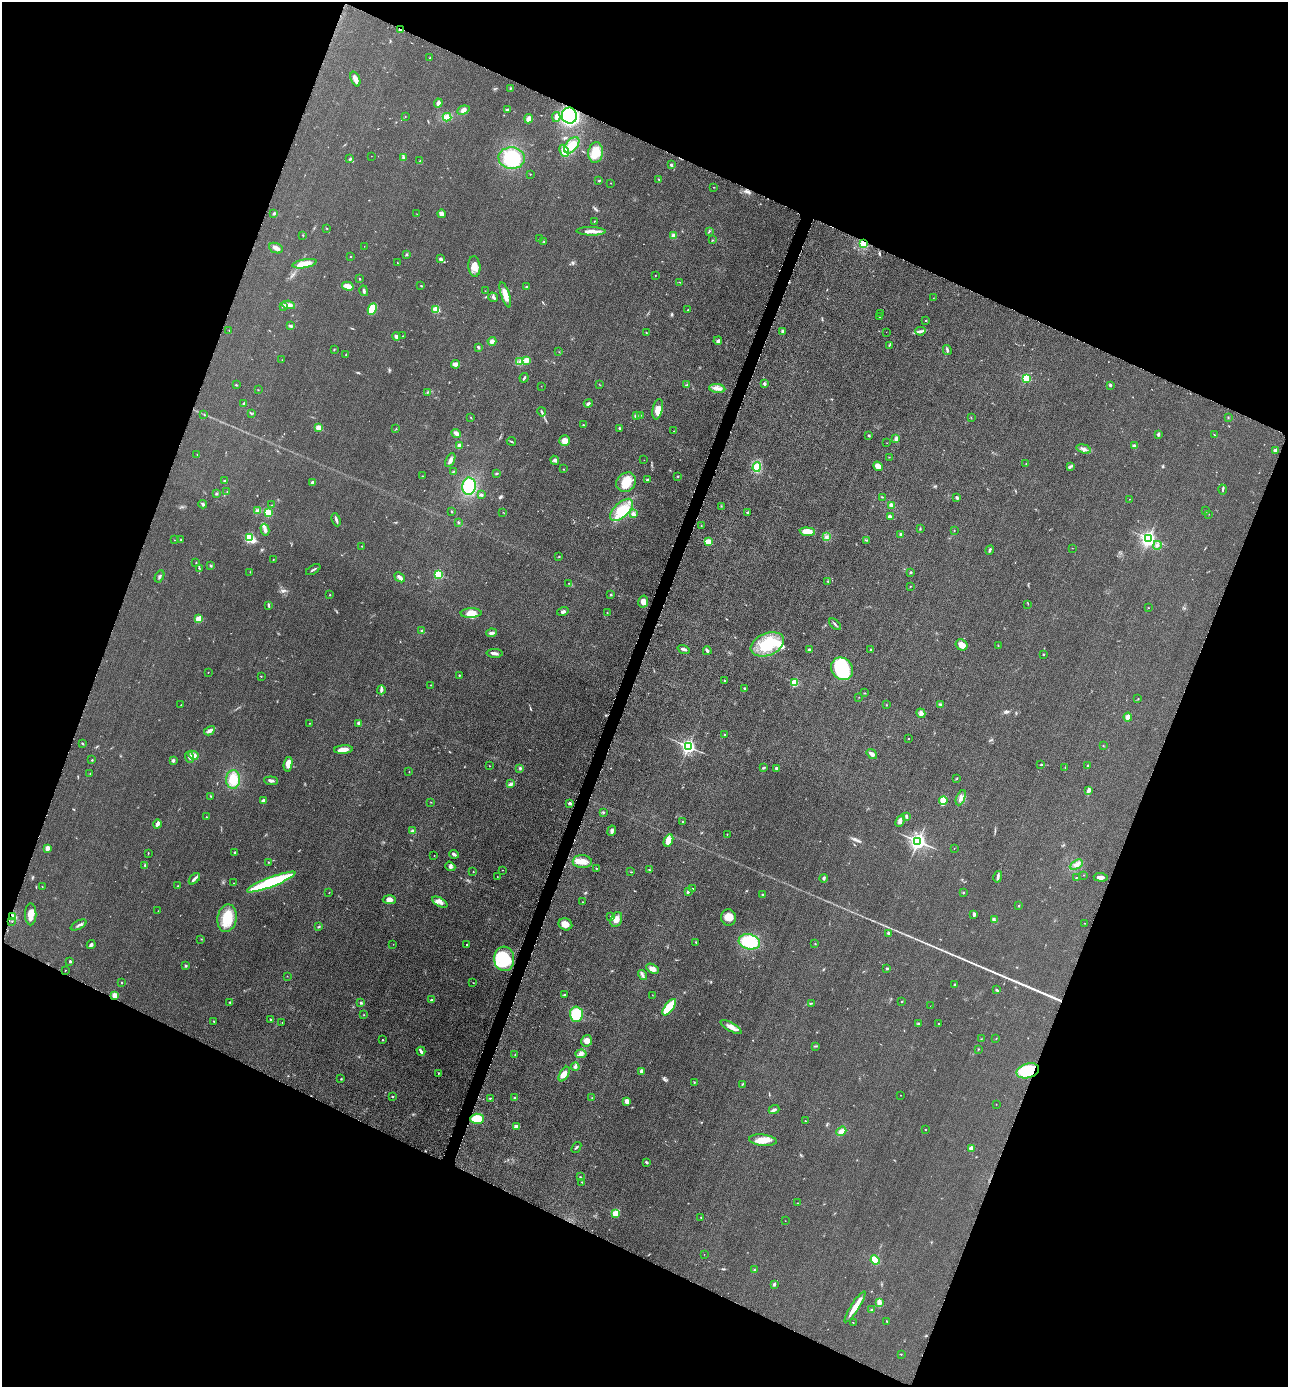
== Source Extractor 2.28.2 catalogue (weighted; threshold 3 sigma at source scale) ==
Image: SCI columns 294-5434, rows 15-5552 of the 5584 x 5572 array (HDU 1 of 3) = the unmasked area's bounding box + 8 px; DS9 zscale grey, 4 x 4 block average (1 PNG px = mean of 4 x 4 image px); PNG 1290 x 1389 px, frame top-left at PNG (2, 2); each listed source drawn as its Kron ellipse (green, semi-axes under 4 px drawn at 4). Shown black and unused: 43% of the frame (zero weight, under 3 of 6 exposures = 2% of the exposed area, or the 3 px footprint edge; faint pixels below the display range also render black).
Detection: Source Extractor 2.28.2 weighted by HDU 2 'WHT'. Background 0.0494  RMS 0.0096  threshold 0.0393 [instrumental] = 3 sigma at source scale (4.09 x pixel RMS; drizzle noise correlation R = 1.36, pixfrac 0.8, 0.05/0.05 arcsec/px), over >= 5 px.
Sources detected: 449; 1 too faint to see at this stretch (4 x 4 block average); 2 inside a brighter object's white glare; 2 cosmic-ray / hot-pixel residue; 2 long thin detections or spike segments (spike, bleed or trail) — neither listed nor drawn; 6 coinciding with a brighter row at this scale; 15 inside a brighter listed object's ellipse — not listed separately; the other 421 listed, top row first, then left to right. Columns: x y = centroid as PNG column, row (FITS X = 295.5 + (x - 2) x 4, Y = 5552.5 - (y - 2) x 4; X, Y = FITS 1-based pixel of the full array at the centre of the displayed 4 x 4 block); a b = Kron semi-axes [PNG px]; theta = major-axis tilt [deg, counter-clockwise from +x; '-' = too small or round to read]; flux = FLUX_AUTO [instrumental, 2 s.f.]
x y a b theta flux
400 30 3 2 - 7.1
430 58 2 2 - 2.4
355 79 8 3 -68 39
510 88 2 2 - 3.4
438 103 4 3 - 19
508 109 3 2 - 5.8
463 110 6 4 20 21
405 116 2 2 - 1.4
569 116 8 7 - 500
447 117 4 4 - 48
556 117 5 2 - 30
529 119 5 3 - 31
572 145 9 5 50 71
564 151 6 4 -65 50
596 153 10 7 82 97
371 156 2 2 - 1.1
403 158 4 3 - 8.9
512 158 13 10 -4 280
350 159 3 2 - 6.7
420 161 3 3 - 5.6
671 165 3 2 - 7.5
530 174 2 2 - 2.2
659 179 2 2 - 1.9
599 181 3 2 - 3.7
611 183 2 2 - 1.6
714 187 2 2 - 1.7
274 213 2 2 - 8.9
417 214 2 2 - 1.4
441 214 4 3 - 20
594 221 2 2 - 2.7
327 228 3 2 - 2.8
591 231 14 3 -1 38
709 231 2 2 - 4.1
303 235 2 2 - 2
673 235 4 3 - 16
540 239 3 2 - 6.5
712 240 3 2 - 3.2
544 241 2 2 - 2.4
864 244 3 3 - 47
364 246 2 2 - 1
276 248 7 5 -24 21
407 254 3 2 - 4.5
350 256 2 2 - 2.4
441 259 4 3 - 11
397 263 2 2 - 1.7
304 264 12 4 11 77
474 266 10 6 -84 40
655 276 2 2 - 1.6
359 278 3 2 - 3
680 282 2 2 - 2.5
348 286 6 3 -15 57
421 286 2 2 - 3.7
527 287 3 2 - 6.3
364 291 5 2 - 9.6
485 291 2 2 - 2.1
505 295 13 4 -72 37
493 297 5 3 - 13
933 298 2 2 - 1.2
288 305 6 4 -9 27
283 306 2 2 - 11
372 309 6 4 65 110
436 309 2 2 - 290
687 310 2 2 - 2.5
881 313 2 2 - 1.3
880 317 2 2 - 4.3
926 320 2 2 - 9.6
291 326 4 3 - 8.4
229 330 2 2 - 1.4
920 331 5 3 - 12
646 332 2 2 - 2.3
782 332 4 2 - 11
886 332 2 2 - 1.2
403 336 2 2 - 2.8
396 337 4 3 - 20
718 340 4 3 - 10
492 341 4 4 - 18
889 345 2 2 - 3.3
478 347 3 2 - 7.4
334 349 2 2 - 2.6
947 350 5 2 - 8.7
559 352 2 2 - 1.7
346 355 2 2 - 2.7
282 360 2 2 - 1.3
527 360 4 4 - 23
520 362 4 2 - 8.7
456 364 4 3 - 29
524 378 5 2 - 9.4
1026 378 2 2 - 360
765 384 2 2 - 25
236 385 3 2 - 3.7
600 385 2 2 - 1.8
687 385 2 2 - 3.9
1110 385 3 2 - 9
541 386 2 2 - 0.91
717 388 8 3 -5 22
258 390 2 2 - 1.6
427 392 2 2 - 2.7
588 403 4 3 - 8.5
244 404 3 2 - 14
658 409 10 5 78 51
542 412 5 2 - 6.6
251 413 2 2 - 2.3
204 415 2 2 - 2.4
640 415 2 2 - 2.4
636 416 2 2 - 17
471 417 2 2 - 3.1
971 417 2 2 - 1.6
1228 417 2 2 - 2.4
583 425 2 2 - 4.5
318 427 4 3 - 36
619 428 2 2 - 6.5
396 429 2 2 - 2.2
674 431 2 2 - 1.5
456 433 5 3 - 21
1158 434 3 2 - 9.2
868 435 3 2 - 4.7
1214 435 3 2 - 3
896 439 4 3 - 15
565 440 5 5 - 33
511 441 4 2 - 5.2
887 443 2 2 - 1.1
1134 445 4 2 - 7.5
459 446 2 2 - 80
1084 449 7 3 -16 19
1275 451 2 2 - 65
197 455 2 2 - 2
889 457 2 2 - 2.1
450 460 7 3 62 17
555 460 4 3 - 9.8
644 460 2 2 - 0.99
1026 464 2 2 - 2
878 466 5 3 - 28
1071 466 3 2 - 3.4
757 467 5 3 - 100
563 469 2 2 - 2.2
453 472 2 2 - 1.8
496 474 2 2 - 3.3
422 476 2 2 - 2.3
678 476 2 2 - 2.6
647 480 3 2 - 5.1
224 481 3 2 - 3.5
313 482 4 3 - 8.8
626 482 10 9 - 87
469 486 9 6 84 230
1223 490 5 2 - 5.3
227 492 2 2 - 1.6
216 494 3 2 - 6.1
482 495 3 2 - 10
882 497 2 2 - 1.9
957 498 3 3 - 8.2
1129 499 2 2 - 1.3
203 504 4 2 - 9.9
271 505 2 2 - 1.3
892 505 3 3 - 22
721 506 2 2 - 2.3
258 510 3 2 - 6.5
622 510 14 7 43 110
1205 511 2 2 - 1.5
451 512 3 2 - 3.7
503 512 2 2 - 1.7
748 512 3 2 - 4.8
268 513 3 2 - 97
634 514 3 2 - 18
1209 514 2 2 - 1
890 517 3 2 - 23
336 520 7 2 -70 11
458 523 2 2 - 5.6
701 526 2 2 - 1.4
920 528 2 2 - 2.5
265 530 6 3 -74 18
954 530 2 2 - 2.2
807 532 7 4 -5 69
901 535 3 2 - 11
827 537 3 2 - 5.9
249 538 3 2 - 590
1148 538 2 2 - 1400
174 540 2 2 - 2
181 540 3 2 - 3.7
866 540 2 2 - 2.8
708 542 2 2 - 210
1157 545 4 3 - 12
362 546 2 2 - 2.9
1072 548 2 2 - 1
990 550 4 2 - 8.2
559 556 2 2 - 2.6
273 560 2 2 - 1.8
196 563 2 2 - 2.7
211 566 3 2 - 5.7
199 568 3 2 - 3.1
313 570 8 2 31 8.2
250 572 2 2 - 1.9
911 572 3 2 - 4.3
438 574 2 2 - 430
159 576 6 2 62 8.3
400 577 6 2 -41 25
828 581 3 2 - 3.2
569 583 2 2 - 1.8
910 586 2 2 - 2.1
330 595 2 2 - 5.8
611 595 3 2 - 4.2
643 602 6 5 - 30
1028 604 2 2 - 1.9
268 605 4 2 - 8.5
1148 608 2 2 - 1.7
563 611 6 3 15 13
471 613 10 5 3 60
607 613 2 2 - 2.1
199 619 2 2 - 210
835 624 7 2 -47 8
422 631 3 2 - 4.9
491 633 5 2 - 19
767 644 17 11 22 230
961 645 6 5 - 39
998 646 2 2 - 1.6
684 649 6 2 -18 15
871 649 2 2 - 10
809 650 2 2 - 7.4
707 651 4 2 - 16
495 653 8 3 -2 19
1043 654 2 2 - 3.7
842 669 12 10 -50 360
208 672 2 2 - 1.4
459 675 3 2 - 4
261 676 2 2 - 1.5
725 680 2 2 - 3.4
795 683 2 2 - 370
431 685 2 2 - 1.8
744 688 2 2 - 15
381 690 4 3 - 11
864 693 2 2 - 1.9
859 697 2 2 - 1
1138 699 2 2 - 1.9
181 705 2 2 - 2.1
887 705 2 2 - 3.2
941 705 3 2 - 14
921 713 5 4 - 14
1128 717 4 3 - 29
309 723 2 2 - 2.8
359 723 2 2 - 67
209 731 6 3 29 24
724 735 2 2 - 5.4
908 739 2 2 - 2.3
82 743 3 2 - 6.2
1103 746 2 2 - 2
688 747 2 2 - 1500
343 750 9 3 4 41
872 754 6 3 -37 17
193 755 5 4 - 31
189 757 5 3 - 17
92 760 2 2 - 3.9
173 760 3 3 - 11
288 764 7 4 79 46
1041 765 3 2 - 3.2
1088 765 3 2 - 4.5
489 766 2 2 - 1.4
1065 767 2 2 - 1.3
520 768 3 2 - 8.1
763 768 3 2 - 3.6
776 768 2 2 - 32
409 772 2 2 - 1.4
90 773 2 2 - 2.7
957 778 3 2 - 2.8
233 779 9 7 89 98
271 781 7 3 -6 13
510 784 3 2 - 4
1088 791 3 3 - 8.7
211 796 3 2 - 2.4
961 798 8 3 68 20
263 800 4 2 - 14
943 800 4 3 - 81
431 802 2 2 - 2
570 803 3 2 - 12
603 813 2 2 - 1.8
906 816 4 2 - 7.9
207 817 2 2 - 2.7
900 821 6 4 66 21
683 822 2 2 - 3.1
157 824 4 3 - 27
413 831 3 3 - 13
612 831 5 3 - 12
727 834 2 2 - 2.1
668 840 6 4 65 48
918 841 3 3 - 2400
47 848 3 3 - 23
954 848 2 2 - 1
148 853 2 2 - 2.6
235 853 2 2 - 24
454 854 5 3 - 12
434 856 2 2 - 1.3
269 862 2 2 - 2.3
582 862 9 6 -2 49
145 865 2 2 - 3.2
1076 865 7 3 29 18
450 866 5 3 - 10
596 868 2 2 - 2.4
502 870 2 2 - 2.1
649 870 3 2 - 3.3
473 872 2 2 - 4.1
631 872 3 2 - 3.1
1084 875 2 2 - 1.9
497 877 2 2 - 1.3
998 877 6 3 76 11
1101 877 7 3 -5 25
824 878 4 3 - 8.5
1076 878 2 2 - 2.3
194 879 7 3 45 15
271 882 26 5 21 450
233 883 2 2 - 1.4
42 886 2 2 - 2.1
178 886 2 2 - 2
693 889 3 2 - 4
688 891 4 2 - 11
329 892 2 2 - 1.7
963 892 2 2 - 6.8
763 894 2 2 - 5.6
389 900 6 4 -2 27
440 902 8 3 -29 23
583 902 2 2 - 1.5
1019 906 2 2 - 3.5
158 911 2 2 - 1
31 914 11 5 -90 43
974 914 4 2 - 12
12 917 3 2 - 65
611 917 2 2 - 3.1
728 917 8 7 - 45
227 918 14 9 80 140
616 919 8 5 68 34
994 920 3 2 - 3.9
12 921 2 2 - 1.6
1085 923 2 2 - 1.6
565 924 7 6 - 37
79 925 8 2 28 13
319 927 3 2 - 5
889 933 3 3 - 7.9
201 939 2 2 - 2.1
696 942 2 2 - 2.6
749 942 11 7 -15 250
393 944 2 2 - 1.1
815 944 2 2 - 2.5
91 945 4 3 - 9.8
467 945 2 2 - 3.7
504 959 12 10 -86 280
70 961 2 2 - 8.4
185 966 3 2 - 5.6
887 968 3 2 - 6.2
652 969 7 4 -31 32
65 970 2 2 - 2.1
642 975 5 2 - 9.6
287 976 2 2 - 1
122 982 2 2 - 6.3
473 983 2 2 - 1.3
955 985 4 2 - 6.5
997 989 3 2 - 5.8
115 995 4 3 - 28
564 995 3 2 - 4.3
652 995 2 2 - 1.2
431 1000 2 2 - 7
230 1002 2 2 - 4.3
902 1002 2 2 - 10
361 1003 3 3 - 6.1
811 1003 4 2 - 3.1
930 1006 2 2 - 1.3
669 1007 10 4 53 180
576 1014 7 6 - 200
364 1015 2 2 - 1.9
271 1019 3 2 - 5.4
213 1021 3 2 - 3
282 1022 2 2 - 1.6
918 1024 3 2 - 3.9
938 1024 2 2 - 3.8
731 1027 12 4 -30 32
981 1039 2 2 - 2.1
996 1039 2 2 - 2.2
382 1040 2 2 - 2.6
587 1041 6 5 - 34
816 1046 2 2 - 3.3
978 1049 2 2 - 1.8
421 1051 4 2 - 16
581 1054 5 4 - 18
515 1055 2 2 - 1.5
575 1067 4 3 - 9.9
641 1071 3 2 - 21
1028 1071 11 7 16 230
438 1073 2 2 - 7.3
564 1074 8 4 59 43
341 1079 2 2 - 3
694 1082 2 2 - 2.9
742 1084 3 2 - 3.2
901 1095 2 2 - 2
392 1096 2 2 - 3.8
515 1097 2 2 - 3.3
490 1098 2 2 - 3.7
592 1098 2 2 - 1.6
627 1101 3 3 - 34
996 1104 2 2 - 1.4
774 1110 5 2 - 14
477 1119 7 5 3 120
805 1121 2 2 - 1.5
516 1126 2 2 - 71
925 1130 2 2 - 2.3
841 1131 5 4 - 25
763 1140 14 5 -6 63
576 1147 6 2 51 6.1
971 1148 2 2 - 87
646 1162 3 2 - 6.8
580 1177 2 2 - 2.6
582 1182 2 2 - 2.3
798 1203 2 2 - 2.1
616 1213 2 2 - 250
701 1217 2 2 - 2.5
785 1221 2 2 - 1.1
704 1254 2 2 - 1
875 1260 5 3 - 110
755 1270 3 2 - 4.4
774 1284 4 2 - 8.7
879 1302 4 2 - 44
855 1307 18 3 58 61
872 1310 3 3 - 5.8
886 1321 2 2 - 2.1
853 1322 2 2 - 1.6
901 1354 2 2 - 4.4
Overlapping masked pixels (flux is a lower limit): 6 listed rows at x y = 400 30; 569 116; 864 244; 12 917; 115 995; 1028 1071
Diffuse or blended objects may show on this block-average render without a row.